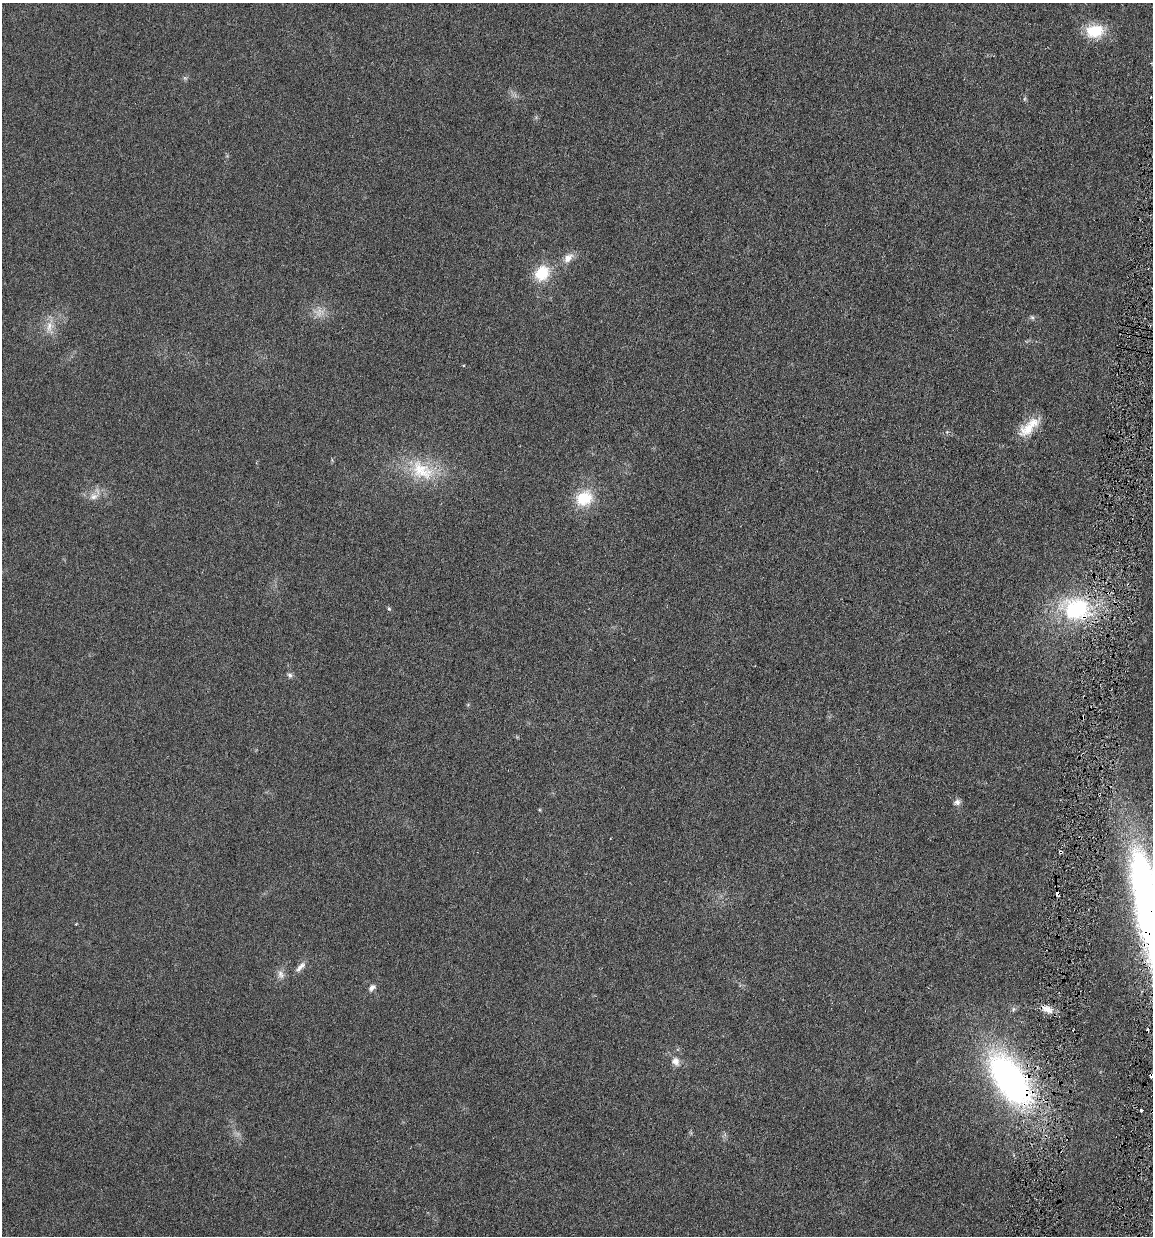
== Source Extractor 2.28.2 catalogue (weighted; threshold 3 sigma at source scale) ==
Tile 6 of 4 x 4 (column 2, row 2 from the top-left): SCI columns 1376-2526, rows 2488-3721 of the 4951 x 5000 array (HDU 1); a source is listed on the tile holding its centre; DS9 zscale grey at full resolution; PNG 1155 x 1238 px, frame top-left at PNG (2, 3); no overlay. Shown black and unused: <1% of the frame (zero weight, under 3 of 6 exposures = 1% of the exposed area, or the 3 px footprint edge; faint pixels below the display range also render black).
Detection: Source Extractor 2.28.2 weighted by HDU 2 'WHT'; one run over the whole footprint, this tile lists its part. Background 0.0394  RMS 0.0043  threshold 0.0178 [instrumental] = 3 sigma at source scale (4.09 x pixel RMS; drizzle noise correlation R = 1.36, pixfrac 0.8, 0.05/0.05 arcsec/px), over >= 5 px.
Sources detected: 27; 4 cosmic-ray / hot-pixel residue — not listed; the other 23 listed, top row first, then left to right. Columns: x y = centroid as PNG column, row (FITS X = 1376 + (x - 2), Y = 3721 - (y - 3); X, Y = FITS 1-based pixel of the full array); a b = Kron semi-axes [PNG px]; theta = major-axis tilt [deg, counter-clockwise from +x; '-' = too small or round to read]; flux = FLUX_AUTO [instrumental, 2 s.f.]
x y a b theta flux
1095 31 20 14 10 13
568 258 15 9 43 3.3
542 273 22 18 52 11
319 310 14 6 -22 2.7
1032 317 6 5 - 0.73
49 326 18 9 86 4.1
1029 427 33 12 42 8.2
422 470 39 24 -32 19
94 496 13 8 18 2.9
584 498 25 20 32 12
389 609 5 5 - 0.5
1076 609 38 32 -9 39
290 675 8 6 -48 1
957 802 8 8 - 1.5
1060 852 4 3 - 0.8
300 967 17 6 47 2.2
281 974 13 9 -67 2.2
372 988 10 7 46 1.6
1013 1009 6 5 - 0.78
1047 1009 16 8 -25 3.3
675 1061 12 9 -59 2.7
1010 1079 67 33 -55 120
1141 1110 3 3 - 4.2
Overlapping masked pixels (flux is a lower limit): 3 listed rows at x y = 1076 609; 1060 852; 1010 1079